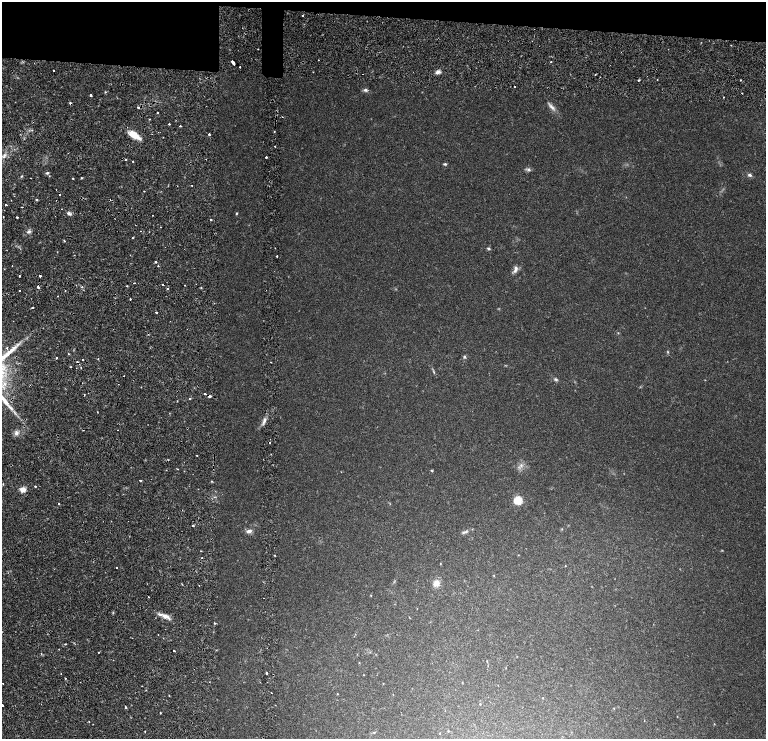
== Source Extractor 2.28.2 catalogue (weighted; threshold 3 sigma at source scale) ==
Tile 2 of 4 x 3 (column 2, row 1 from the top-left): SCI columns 1815-3341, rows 3082-4555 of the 6634 x 4695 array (HDU 1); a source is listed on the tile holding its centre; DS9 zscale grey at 2 x 2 block average (1 PNG px = mean of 2 x 2 image px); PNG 768 x 741 px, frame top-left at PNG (2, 2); no overlay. Shown black and unused: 5% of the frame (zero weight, under 2 of 4 exposures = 5% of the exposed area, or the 3 px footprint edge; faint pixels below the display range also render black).
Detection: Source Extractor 2.28.2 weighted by HDU 2 'WHT'; one run over the whole footprint, this tile lists its part. Background 0.0253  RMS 0.0041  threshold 0.0185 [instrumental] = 3 sigma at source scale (4.5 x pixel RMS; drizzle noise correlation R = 1.50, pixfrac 1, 0.0396/0.0396 arcsec/px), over >= 5 px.
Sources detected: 160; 14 cosmic-ray / hot-pixel residue — not listed; the other 146 listed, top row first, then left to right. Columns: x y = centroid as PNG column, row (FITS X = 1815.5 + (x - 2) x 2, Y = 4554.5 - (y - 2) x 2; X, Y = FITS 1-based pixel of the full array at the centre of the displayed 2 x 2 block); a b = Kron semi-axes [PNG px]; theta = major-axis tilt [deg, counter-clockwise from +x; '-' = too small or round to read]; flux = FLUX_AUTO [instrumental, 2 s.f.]
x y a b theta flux
303 15 2 2 - 0.8
258 49 2 2 - 0.36
318 60 2 2 - 0.89
551 62 2 2 - 0.64
233 63 4 2 - 8.7
240 67 2 2 - 2.4
54 70 2 2 - 3.6
438 72 6 4 18 2.7
595 75 2 2 - 0.4
657 79 2 2 - 0.34
639 80 3 2 - 0.99
740 80 2 2 - 0.81
365 90 5 5 - 1.7
742 93 2 2 - 0.65
91 95 2 2 - 5.2
724 97 2 2 - 0.53
71 103 2 2 - 2.3
138 107 3 2 - 3.4
551 107 16 4 -47 3.7
157 112 2 2 - 1.3
282 117 2 2 - 0.4
149 119 2 2 - 0.68
169 124 2 2 - 1.4
180 126 2 2 - 1.6
274 132 2 2 - 1.3
209 134 2 2 - 1.6
134 135 15 6 -35 10
275 147 2 2 - 0.8
4 155 3 3 - 1.4
266 157 2 2 - 1.4
125 160 3 2 - 0.57
133 161 2 2 - 1
445 164 4 3 - 1.1
528 170 6 5 - 1.7
47 173 4 3 - 1.1
750 175 6 4 -22 1.6
21 176 3 2 - 0.54
73 178 2 2 - 0.62
81 178 3 2 - 0.72
192 185 2 2 - 0.47
144 191 2 2 - 0.38
36 199 2 2 - 0.94
6 205 2 2 - 2
22 207 2 2 - 1.1
69 213 5 4 - 1.8
236 213 4 2 - 0.66
153 215 2 2 - 1
3 216 2 2 - 2.2
17 217 2 2 - 5.3
211 219 2 2 - 5
29 232 6 3 20 1.9
133 238 2 2 - 0.56
64 241 3 2 - 0.58
275 248 2 2 - 0.47
488 248 4 3 - 1.1
74 255 2 2 - 0.5
277 256 2 2 - 1.8
156 262 2 2 - 2.3
12 266 2 2 - 0.42
158 266 2 2 - 0.55
516 268 9 4 87 3
19 276 2 2 - 1.6
40 276 2 2 - 5.2
134 283 2 2 - 2
163 284 2 2 - 2.5
184 285 2 2 - 1.4
127 286 3 2 - 0.5
38 287 2 2 - 6.6
82 287 3 2 - 0.68
167 289 2 2 - 1.3
19 290 2 2 - 0.63
58 296 2 2 - 0.59
130 299 2 2 - 1.2
33 307 2 2 - 6.3
156 313 2 2 - 1.1
618 333 3 2 - 0.37
7 348 2 2 - 0.92
668 352 4 3 - 0.65
464 357 4 3 - 1.2
57 358 2 2 - 1.6
98 359 2 2 - 0.51
83 360 2 2 - 1.8
271 362 2 2 - 0.46
71 367 2 2 - 0.99
81 367 2 2 - 0.81
434 372 5 3 - 0.89
556 379 5 3 - 1.3
210 396 2 2 - 3
189 398 2 2 - 0.54
177 401 2 2 - 0.83
97 412 2 2 - 0.43
264 422 6 4 43 2.4
16 433 6 4 79 2.5
270 442 2 2 - 0.97
197 455 2 2 - 0.6
521 465 5 3 - 1.6
177 469 2 2 - 0.59
432 471 4 2 - 0.59
140 480 2 2 - 3.2
212 481 2 2 - 0.61
3 484 2 2 - 0.51
35 486 2 2 - 1.3
22 489 7 6 - 4.4
198 489 2 2 - 1.3
518 500 4 4 - 32
58 503 2 2 - 1.4
193 525 2 2 - 2.4
249 531 7 5 16 2.8
465 532 9 3 19 1.8
201 551 2 2 - 0.39
275 555 2 2 - 1.4
202 558 2 2 - 1.3
440 564 3 2 - 0.37
565 566 3 2 - 0.31
116 567 2 2 - 0.67
494 576 3 2 - 0.35
436 583 8 7 - 5.4
199 585 2 2 - 1.1
371 595 3 2 - 0.29
149 597 2 2 - 0.84
165 616 10 6 -8 5.1
215 623 2 2 - 1.4
158 634 2 2 - 0.39
174 651 2 2 - 1.2
98 652 2 2 - 1.5
41 654 2 2 - 0.78
487 661 3 2 - 0.4
359 662 4 2 - 0.37
266 673 2 2 - 0.86
364 675 3 2 - 0.27
65 678 2 2 - 1.9
3 683 2 2 - 1
383 683 3 2 - 0.32
142 686 2 2 - 0.54
272 693 2 2 - 0.35
337 694 2 2 - 0.38
543 698 2 2 - 0.41
480 704 3 2 - 0.41
2 705 2 2 - 3.4
126 707 2 2 - 4
614 708 3 2 - 0.29
160 713 2 2 - 0.61
714 724 3 2 - 0.37
448 731 3 2 - 0.45
145 732 2 2 - 0.69
440 733 2 2 - 0.28
Overlapping masked pixels (flux is a lower limit): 5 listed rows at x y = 71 103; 138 107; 40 276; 163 284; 210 396
Isophote crosses this tile's border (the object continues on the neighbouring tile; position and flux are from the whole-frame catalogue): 1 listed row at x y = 2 705
Diffuse or blended objects may show on this block-average render without a row.